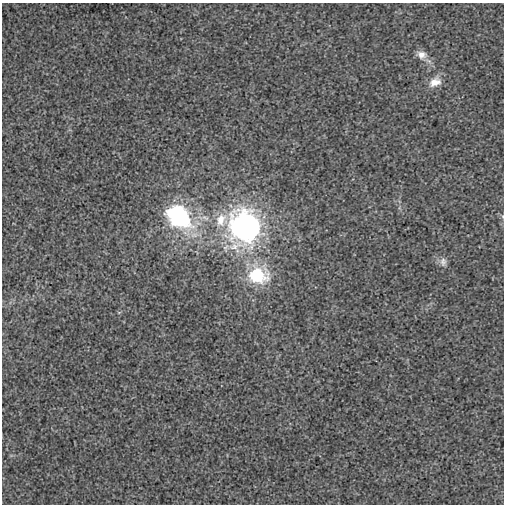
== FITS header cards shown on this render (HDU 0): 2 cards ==
NAXIS1  =                  502
NAXIS2  =                  502

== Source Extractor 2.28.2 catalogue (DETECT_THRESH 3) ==
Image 502 x 502 px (HDU 0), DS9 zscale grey, 1 PNG px = 1 image px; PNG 506 x 506 px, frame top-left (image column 1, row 502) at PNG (2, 3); no overlay
Background -1.43e-04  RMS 0.0026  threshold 0.00771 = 3 sigma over >= 5 px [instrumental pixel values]
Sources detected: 9; all 9 listed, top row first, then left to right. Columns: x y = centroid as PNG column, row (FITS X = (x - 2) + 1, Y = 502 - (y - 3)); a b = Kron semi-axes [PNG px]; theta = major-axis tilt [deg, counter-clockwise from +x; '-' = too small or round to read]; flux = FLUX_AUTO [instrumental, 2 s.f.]
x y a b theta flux
422 55 13 9 -13 1.4
435 82 17 11 25 2.1
179 217 39 27 -44 19
205 218 12 7 -20 1
221 220 20 16 64 4.2
245 227 18 16 86 92
443 262 13 9 -86 0.98
257 275 19 16 -5 12
119 312 6 3 19 0.18